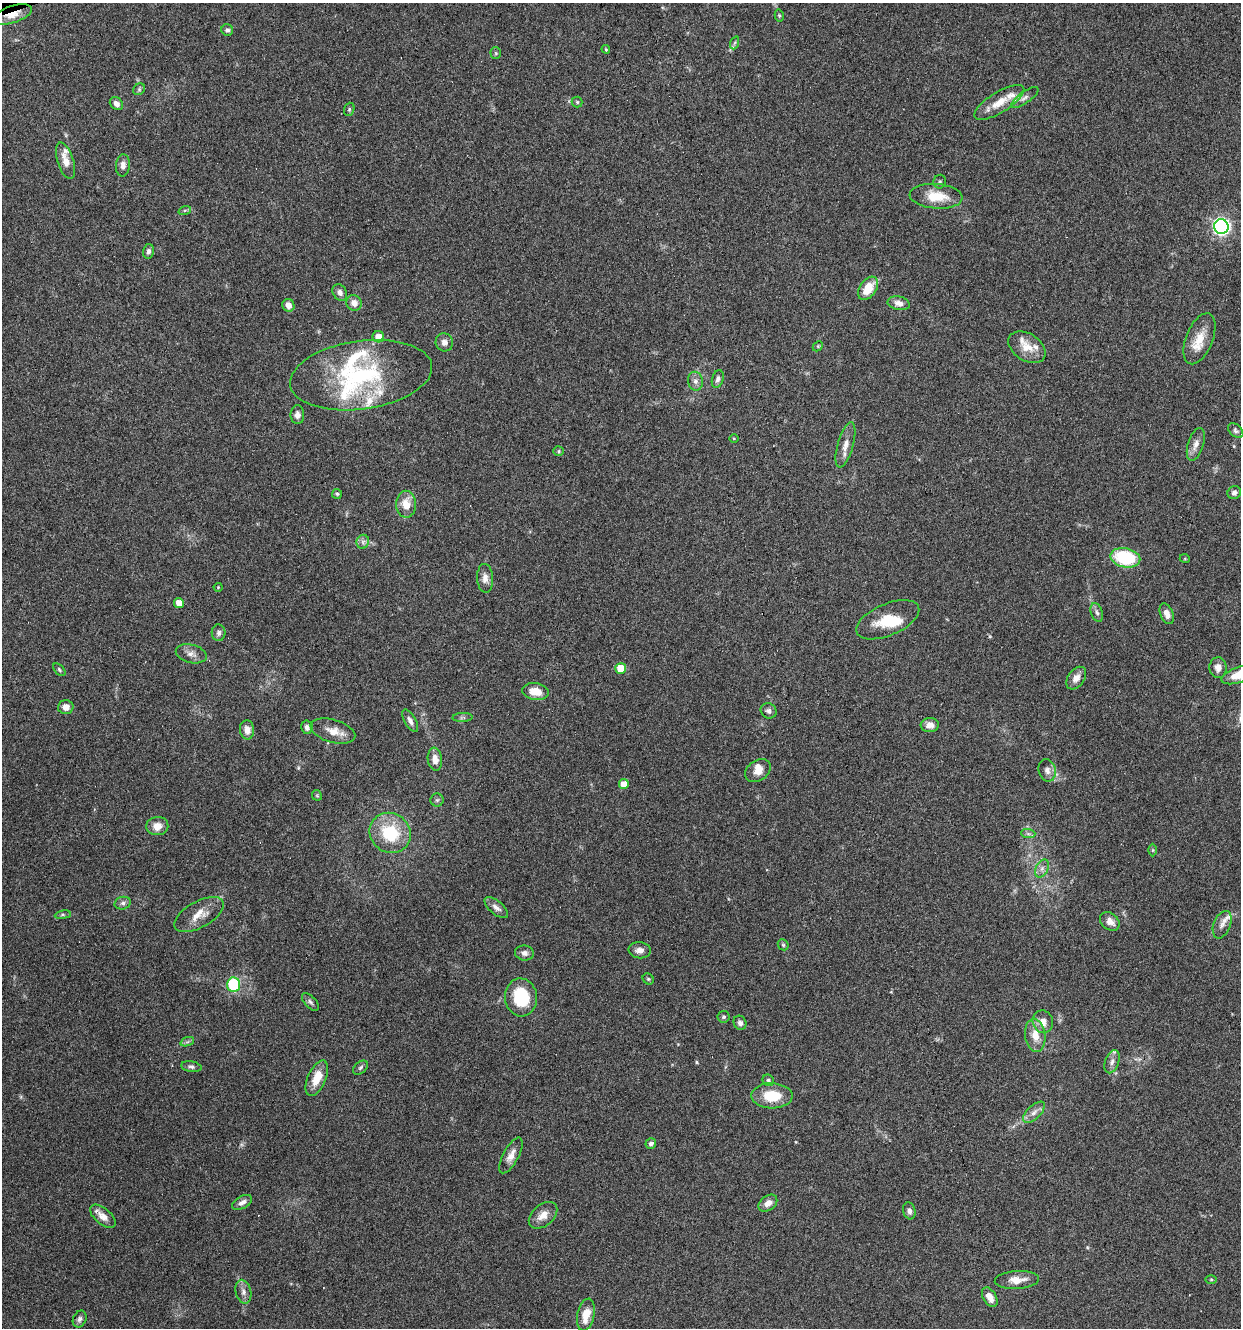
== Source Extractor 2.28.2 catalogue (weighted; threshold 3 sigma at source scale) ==
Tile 11 of 4 x 4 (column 3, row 3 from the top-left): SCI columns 2587-3825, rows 1327-2652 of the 5121 x 5305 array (HDU 1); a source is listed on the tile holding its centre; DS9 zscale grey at full resolution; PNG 1243 x 1330 px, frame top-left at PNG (2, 3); each listed source drawn as its Kron ellipse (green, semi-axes under 4 px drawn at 4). Shown black and unused: <1% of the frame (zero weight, under 3 of 6 exposures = <1% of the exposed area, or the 3 px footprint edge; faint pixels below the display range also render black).
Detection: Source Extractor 2.28.2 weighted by HDU 2 'WHT'; one run over the whole footprint, this tile lists its part. Background 0.0684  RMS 0.0041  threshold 0.0167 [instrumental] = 3 sigma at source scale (4.09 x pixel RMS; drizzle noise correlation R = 1.36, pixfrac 0.8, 0.0396/0.0396 arcsec/px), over >= 5 px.
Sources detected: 126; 1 inside a brighter object's white glare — neither listed nor drawn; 10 inside a brighter listed object's ellipse — not listed separately; the other 115 listed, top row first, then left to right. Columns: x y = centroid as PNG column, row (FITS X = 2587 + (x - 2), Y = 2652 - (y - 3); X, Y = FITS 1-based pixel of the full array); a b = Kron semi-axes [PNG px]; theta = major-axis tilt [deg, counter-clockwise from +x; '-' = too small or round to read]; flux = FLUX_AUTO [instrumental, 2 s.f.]
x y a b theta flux
12 14 20 8 18 8
779 15 6 4 -77 0.51
227 30 6 5 - 0.91
734 43 7 4 70 0.67
606 49 4 4 - 0.41
496 53 5 5 - 0.54
139 89 6 5 - 0.69
1025 97 16 5 35 1.8
577 102 5 5 - 0.55
999 102 28 10 32 7.1
116 104 7 5 -44 1.9
349 109 7 5 70 0.63
66 161 19 8 -72 4.2
123 165 11 7 85 2
940 182 7 6 - 0.79
936 196 26 12 -5 9.2
185 210 6 4 19 0.58
1221 227 7 7 - 110
148 251 7 5 76 1.2
868 288 13 8 56 8.2
340 292 9 6 -58 1.7
354 303 8 7 - 2.7
899 303 11 6 -11 2.4
288 305 6 6 - 2.8
378 337 6 5 - 3.4
1199 339 27 13 68 7.7
444 342 9 8 - 2.2
818 346 5 4 - 0.43
1027 347 20 13 -33 5.8
361 375 71 34 8 50
718 379 9 5 73 1.3
695 381 9 7 -80 1.7
297 415 9 7 -90 1.6
1236 431 9 5 -44 0.89
734 438 5 3 - 0.35
1196 444 17 7 72 2.7
845 445 23 8 74 3.6
559 451 5 4 - 0.5
1234 493 7 6 - 1.3
337 494 5 5 - 0.57
406 504 13 10 -89 5.6
363 542 7 6 - 1.3
1125 558 15 9 -12 25
1185 559 5 3 - 0.35
485 578 14 8 -87 2.4
218 587 4 4 - 0.34
179 603 5 5 - 3.9
1097 612 10 5 -71 1.1
1167 614 11 6 -67 2.5
888 620 33 16 23 11
219 633 8 7 - 1.2
191 654 16 9 -15 2.5
621 668 5 5 - 7
1218 668 10 8 -88 2.4
59 670 7 4 -47 0.63
1240 674 19 8 20 8.3
1076 678 12 8 54 2.8
535 691 13 8 -9 5.9
66 707 8 7 - 2.6
769 711 8 7 - 1.3
462 717 10 4 2 0.79
410 721 12 5 -60 1.6
930 725 9 7 3 2.8
307 727 6 5 - 1.2
247 730 9 7 -84 3
333 731 23 11 -16 4.7
435 759 11 7 -82 3.3
758 770 14 10 35 3.6
1047 770 11 8 -77 2.2
624 784 5 5 - 4.2
317 795 5 5 - 0.44
437 800 6 6 - 0.76
157 826 11 9 7 3.9
390 833 21 19 -39 19
1028 834 7 4 -1 0.82
1153 850 6 4 90 0.51
1042 868 9 6 63 1.7
123 903 8 6 15 1.2
496 908 14 6 -40 1.9
199 914 27 13 29 5.9
63 915 8 4 8 0.65
1110 921 11 8 -39 2.8
1222 925 14 8 69 2.4
783 945 6 5 - 0.62
640 950 11 8 -7 2.2
524 953 9 7 -7 1.6
648 979 6 5 - 0.62
233 985 7 6 - 23
521 997 19 16 -84 18
310 1002 11 5 -47 1.1
724 1017 6 6 - 0.86
1043 1022 11 10 - 3.7
740 1023 7 6 - 1.5
1035 1035 16 10 -83 5.5
187 1042 7 4 18 0.76
1112 1062 12 7 72 1.9
191 1067 10 5 -9 1
360 1068 8 5 41 0.87
317 1078 19 9 66 6.9
768 1080 6 5 - 0.79
772 1096 20 12 -1 11
1034 1112 13 6 45 2.1
651 1144 5 5 - 1.2
511 1155 20 8 62 3.1
242 1202 11 6 30 1.7
768 1203 10 7 37 2.8
909 1211 8 6 -73 1.4
543 1215 16 10 40 3.9
103 1216 15 8 -40 3.2
1017 1280 22 9 4 4.5
1211 1280 5 3 - 0.44
243 1292 12 8 -75 2
990 1297 11 6 -59 3.5
586 1315 16 8 78 6
80 1319 9 6 66 1.3
Overlapping masked pixels (flux is a lower limit): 1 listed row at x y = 12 14
Isophote crosses this tile's border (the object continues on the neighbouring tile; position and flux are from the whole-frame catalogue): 1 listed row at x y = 1240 674